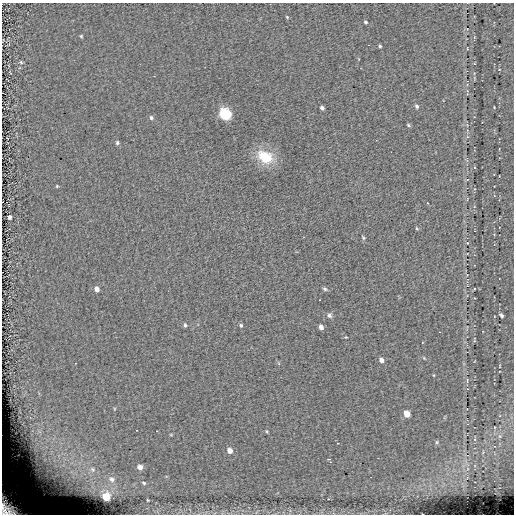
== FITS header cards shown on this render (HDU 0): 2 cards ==
NAXIS1  =                  512
NAXIS2  =                  512

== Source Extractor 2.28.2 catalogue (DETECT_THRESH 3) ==
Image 512 x 512 px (HDU 0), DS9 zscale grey, 1 PNG px = 1 image px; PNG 516 x 516 px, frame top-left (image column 1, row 512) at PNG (2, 3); no overlay
Background 0.115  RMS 5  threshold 15.1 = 3 sigma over >= 5 px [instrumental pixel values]
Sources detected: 45; all 45 listed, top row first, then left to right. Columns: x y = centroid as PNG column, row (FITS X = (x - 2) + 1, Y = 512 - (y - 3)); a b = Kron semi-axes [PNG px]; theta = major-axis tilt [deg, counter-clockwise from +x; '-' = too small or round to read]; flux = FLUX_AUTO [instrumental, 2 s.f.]
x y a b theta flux
287 17 4 3 - 300
365 22 3 3 - 470
81 36 4 4 - 370
380 46 3 3 - 390
21 62 5 4 - 390
417 106 5 4 - 620
494 107 3 2 - 240
322 108 4 3 - 880
225 114 6 5 - 44000
151 118 5 5 - 670
408 125 5 3 - 420
117 143 5 4 - 590
265 157 16 12 -29 11000
57 186 3 3 - 310
427 203 2 2 - 230
9 217 4 4 - 1200
417 228 5 3 - 320
363 238 6 4 -63 430
97 289 5 5 - 1900
325 289 6 4 -32 590
329 315 7 6 - 810
501 315 5 3 - 770
185 325 5 4 - 560
241 325 5 4 - 520
321 327 5 4 - 1400
424 358 5 4 - 300
381 360 5 5 - 1300
467 380 6 2 79 280
406 414 5 5 - 4400
157 431 3 2 - 280
267 431 5 3 - 310
171 435 5 3 - 270
437 442 6 4 89 380
230 451 6 5 - 2000
328 459 3 2 - 400
45 460 10 9 - 3300
330 462 3 2 - 380
62 465 15 6 24 3400
140 467 4 4 - 1700
92 469 8 6 -53 1000
56 475 9 6 33 1700
112 479 6 5 - 710
144 483 3 2 - 330
106 497 5 5 - 11000
9 507 24 16 -43 19000
At the frame edge (FLAGS 8, measured only in part): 1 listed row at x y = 9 507